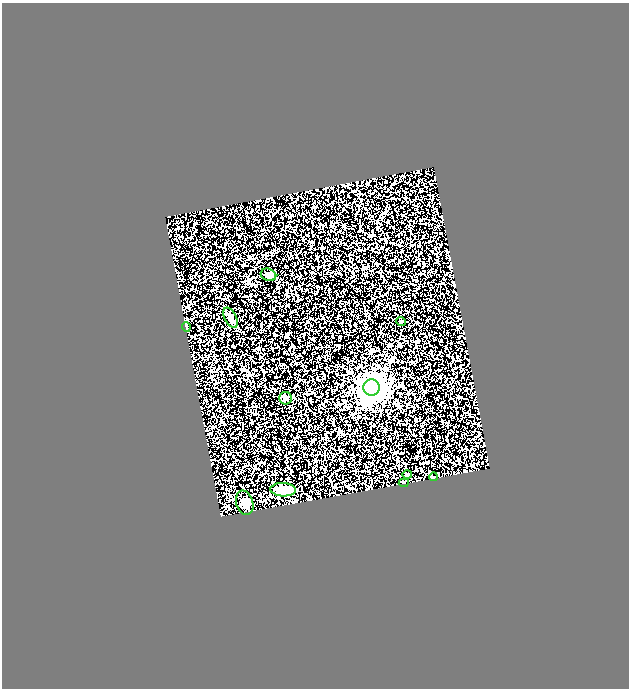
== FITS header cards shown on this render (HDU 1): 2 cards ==
NAXIS1  =                  627
NAXIS2  =                  686

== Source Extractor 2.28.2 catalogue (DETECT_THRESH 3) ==
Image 627 x 686 px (HDU 1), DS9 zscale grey, 1 PNG px = 1 image px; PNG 631 x 690 px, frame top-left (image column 1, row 686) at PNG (2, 3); each listed source drawn as its Kron ellipse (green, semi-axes under 4 px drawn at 4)
Background 0.2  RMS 0.038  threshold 0.115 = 3 sigma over >= 5 px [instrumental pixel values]
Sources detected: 11; all 11 listed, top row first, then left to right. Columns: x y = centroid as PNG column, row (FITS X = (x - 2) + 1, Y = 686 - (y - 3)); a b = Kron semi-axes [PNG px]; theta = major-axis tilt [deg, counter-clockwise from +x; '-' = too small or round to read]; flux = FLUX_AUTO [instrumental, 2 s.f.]
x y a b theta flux
268 275 8 6 -21 8.3
230 318 11 6 -63 8.5
401 321 5 3 - 2.2
186 327 4 3 - 1.7
371 387 8 8 - 3300
285 398 6 6 - 8.7
407 474 5 3 - 2.6
433 477 4 3 - 2
404 483 5 3 - 3.1
283 490 13 7 -3 40
245 503 12 8 -73 21